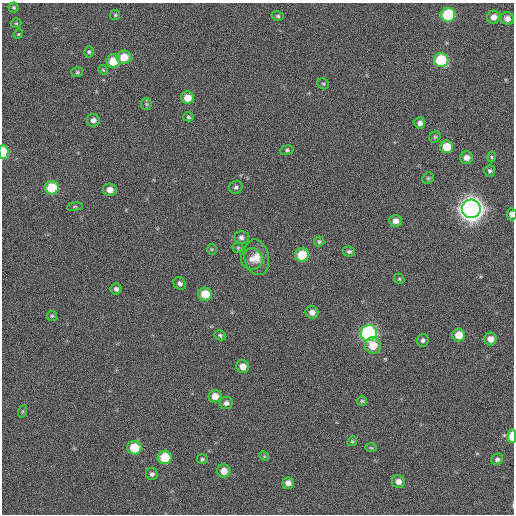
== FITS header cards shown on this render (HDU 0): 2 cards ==
NAXIS1  =                  512 / NUMBER OF ELEMENTS ALONG THIS AXIS
NAXIS2  =                  512 / NUMBER OF ELEMENTS ALONG THIS AXIS

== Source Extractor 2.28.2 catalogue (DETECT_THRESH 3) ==
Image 512 x 512 px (HDU 0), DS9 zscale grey, 1 PNG px = 1 image px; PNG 516 x 516 px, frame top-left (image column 1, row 512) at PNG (2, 3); each listed source drawn as its Kron ellipse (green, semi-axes under 4 px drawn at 4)
Background 733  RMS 22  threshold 66.5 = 3 sigma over >= 5 px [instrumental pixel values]
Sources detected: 72; all 72 listed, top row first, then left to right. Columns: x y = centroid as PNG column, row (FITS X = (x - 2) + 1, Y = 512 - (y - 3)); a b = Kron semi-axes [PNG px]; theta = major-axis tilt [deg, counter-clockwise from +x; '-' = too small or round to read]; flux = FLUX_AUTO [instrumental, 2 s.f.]
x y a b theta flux
14 7 5 5 - 2.2e+03
115 15 5 5 - 2.1e+03
448 15 7 7 - 8.8e+04
278 16 6 4 -17 2.6e+03
493 17 7 6 - 1.0e+04
507 18 7 6 - 8.2e+03
16 23 5 5 - 1.9e+03
18 34 5 4 - 1.6e+03
89 52 5 4 - 2.5e+03
124 57 7 7 - 2.5e+04
441 60 7 7 - 7.9e+04
113 61 7 6 - 2.9e+04
103 70 5 4 - 1.7e+03
77 72 6 5 - 2.4e+03
323 84 6 5 - 2.2e+03
188 98 6 6 - 2.0e+04
146 104 5 5 - 2.3e+03
188 117 5 4 - 2.5e+03
93 120 6 6 - 6.2e+03
420 123 5 5 - 6.2e+03
435 137 6 5 - 2.4e+03
447 147 6 6 - 2.9e+04
287 150 7 5 10 2.9e+03
3 152 7 5 -89 5.4e+04
491 157 5 3 - 1.8e+03
466 158 6 6 - 8.9e+03
490 171 6 5 - 3.1e+03
428 178 6 5 - 2.1e+03
236 187 7 6 - 3.6e+03
52 188 7 6 - 4.9e+04
110 190 7 6 - 1.1e+04
75 207 8 4 8 2.2e+03
471 209 9 9 - 1.3e+06
512 214 6 4 -85 7.1e+03
395 221 6 6 - 9.6e+03
241 237 7 6 - 5.5e+03
319 242 5 5 - 2.6e+03
238 248 5 5 - 2.0e+03
212 249 5 5 - 1.8e+03
349 251 6 5 - 3.3e+03
302 255 7 6 - 4.1e+04
257 257 18 12 -78 1.8e+04
252 259 11 10 - 1.1e+04
399 279 5 4 - 2.1e+03
180 283 7 5 -46 5.0e+03
116 289 5 5 - 4.2e+03
205 294 7 6 - 3.1e+04
312 312 6 6 - 8.5e+03
52 316 5 5 - 2.1e+03
369 333 8 8 - 2.9e+05
220 335 6 5 - 2.7e+03
459 335 6 6 - 2.4e+04
490 339 6 6 - 1.2e+04
423 340 6 6 - 3.8e+03
373 345 8 8 - 2.1e+04
243 366 6 6 - 1.3e+04
215 396 6 6 - 1.5e+04
362 401 5 5 - 2.1e+03
226 403 7 6 - 5.8e+03
23 411 6 4 71 2.1e+03
512 436 6 4 -89 2.6e+04
352 441 5 4 - 2.0e+03
134 448 7 7 - 3.9e+04
371 448 6 4 -2 1.8e+03
264 456 5 4 - 1.6e+03
165 457 7 6 - 4.2e+04
202 459 5 4 - 2.5e+03
497 459 6 5 - 3.9e+03
224 471 7 7 - 1.5e+04
152 474 6 6 - 4.0e+03
398 482 7 6 - 9.0e+03
288 483 6 5 - 8.4e+03
At the frame edge (FLAGS 8, measured only in part): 3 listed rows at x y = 3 152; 512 214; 512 436